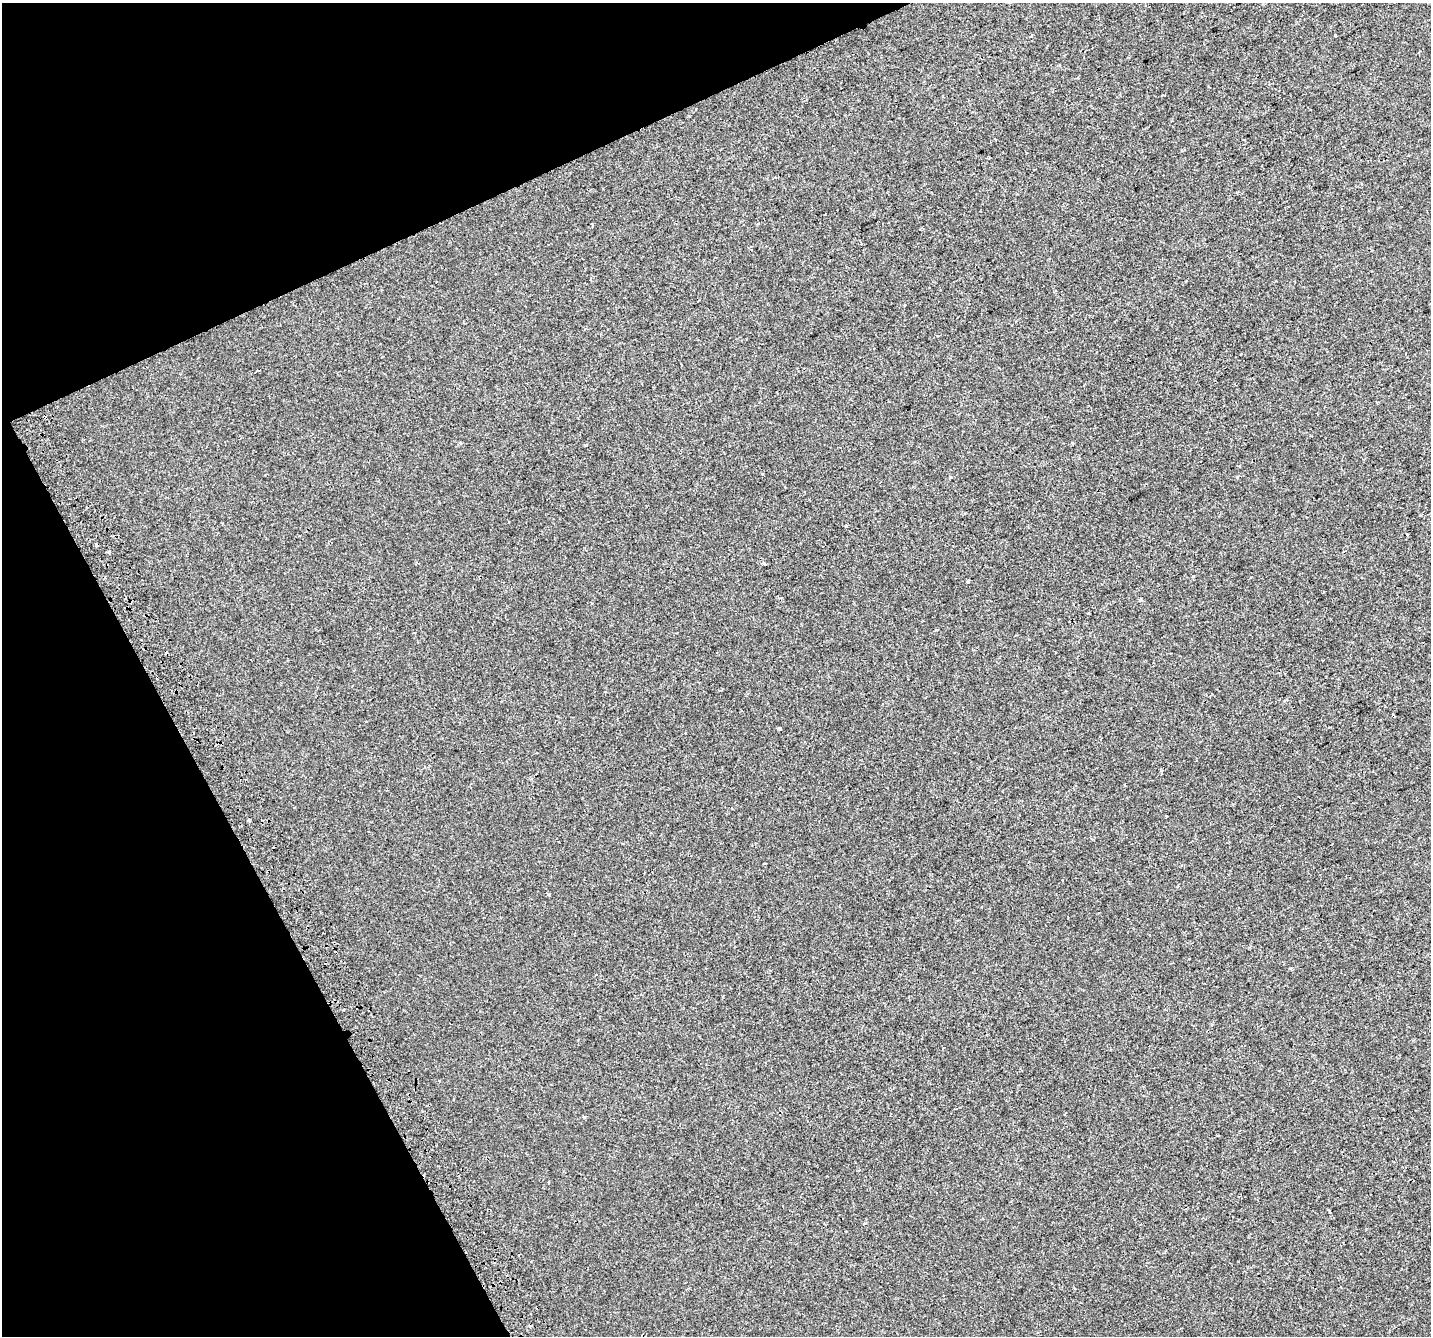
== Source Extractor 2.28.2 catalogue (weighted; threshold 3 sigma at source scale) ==
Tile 5 of 4 x 4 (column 1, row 2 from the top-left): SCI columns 43-1471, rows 2845-4178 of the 5798 x 5630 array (HDU 1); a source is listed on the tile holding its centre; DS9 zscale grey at full resolution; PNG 1433 x 1338 px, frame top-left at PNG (2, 3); no overlay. Shown black and unused: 23% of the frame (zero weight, under 2 of 3 exposures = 2% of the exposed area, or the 3 px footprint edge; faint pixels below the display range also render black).
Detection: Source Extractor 2.28.2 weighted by HDU 2 'WHT'; one run over the whole footprint, this tile lists its part. Background -1.01e-04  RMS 0.0037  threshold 0.0166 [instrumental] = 3 sigma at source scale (4.5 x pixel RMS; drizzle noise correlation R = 1.50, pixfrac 1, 0.0396/0.0396 arcsec/px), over >= 5 px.
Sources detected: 23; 4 cosmic-ray / hot-pixel residue — not listed; the other 19 listed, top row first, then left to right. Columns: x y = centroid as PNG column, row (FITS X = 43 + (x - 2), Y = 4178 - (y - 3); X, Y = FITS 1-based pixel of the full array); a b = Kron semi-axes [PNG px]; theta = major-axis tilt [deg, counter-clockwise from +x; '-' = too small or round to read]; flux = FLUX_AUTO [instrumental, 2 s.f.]
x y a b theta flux
1335 36 3 3 - 0.8
681 364 3 2 - 0.27
460 443 3 3 - 0.51
586 445 4 3 - 0.46
950 478 3 3 - 1.5
1407 534 3 2 - 0.3
109 551 3 3 - 0.55
763 563 4 3 - 0.36
1193 576 3 3 - 0.41
968 581 3 3 - 0.95
1140 600 4 3 - 1.1
779 729 3 3 - 0.65
1167 816 3 2 - 0.23
248 820 4 3 - 0.83
1291 968 3 3 - 0.39
343 1009 3 3 - 0.73
584 1117 4 3 - 0.56
1329 1211 4 3 - 2.5
865 1223 4 3 - 0.43
Unlisted compact peaks at least as high as the median listed source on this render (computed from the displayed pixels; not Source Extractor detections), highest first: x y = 846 526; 1237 477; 548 894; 762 474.